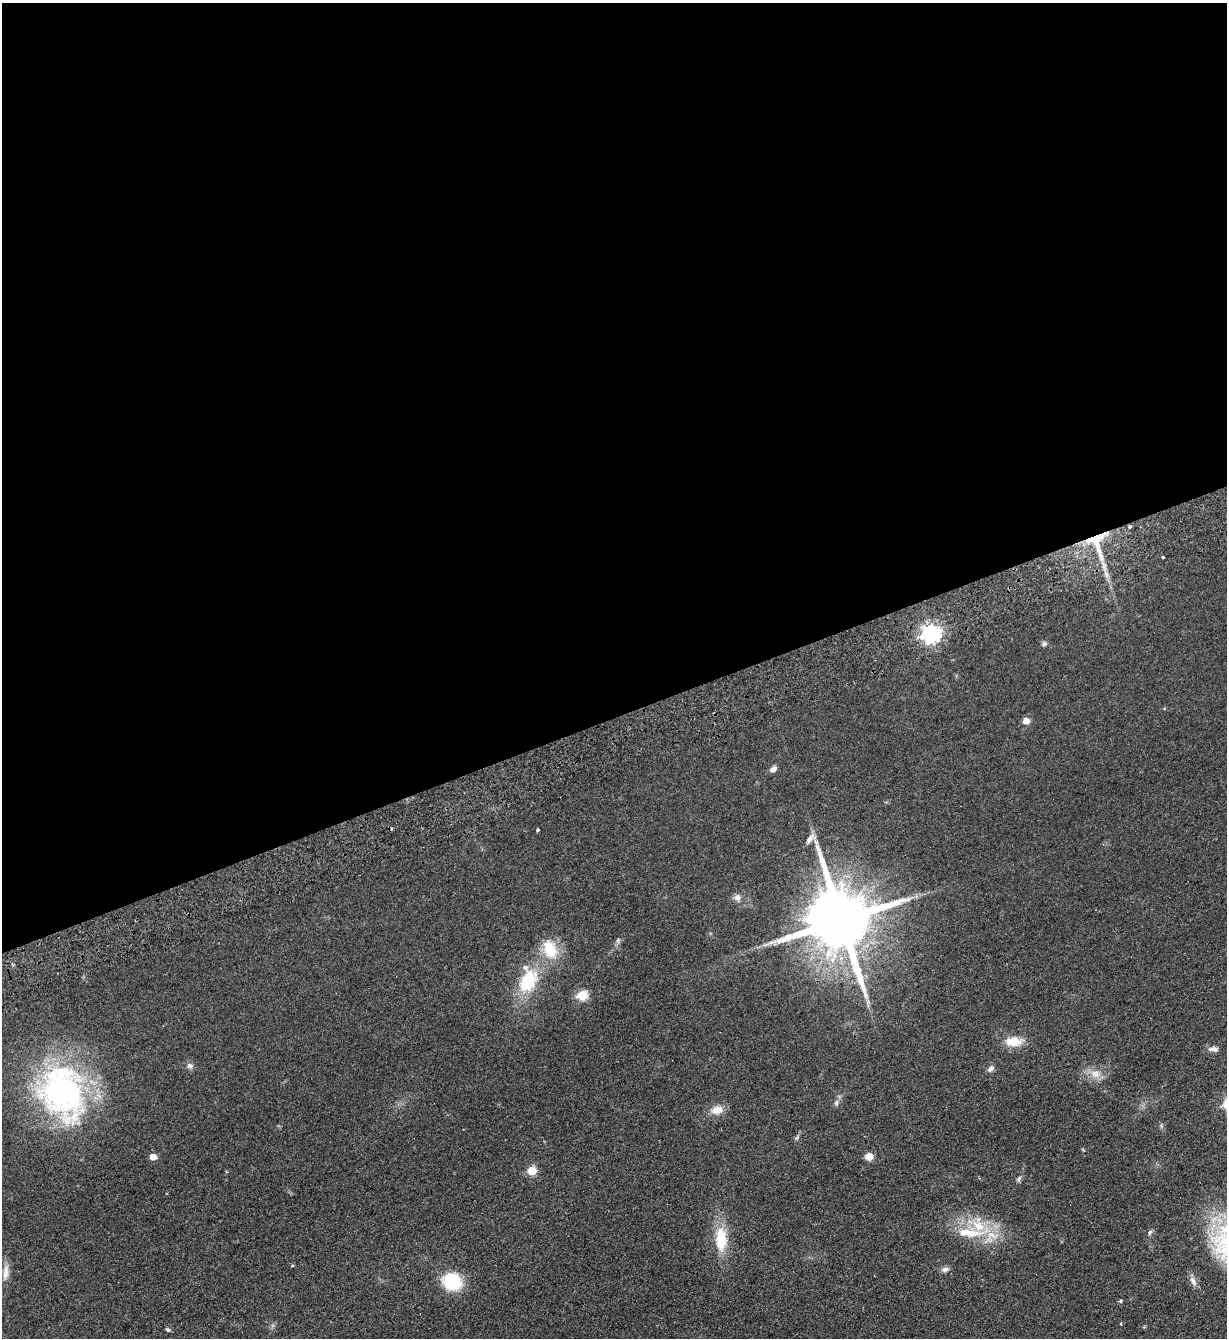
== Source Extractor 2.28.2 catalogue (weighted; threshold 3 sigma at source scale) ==
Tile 2 of 4 x 4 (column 2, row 1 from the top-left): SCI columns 1522-2746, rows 4062-5397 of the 5367 x 5452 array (HDU 1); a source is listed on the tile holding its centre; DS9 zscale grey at full resolution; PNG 1229 x 1340 px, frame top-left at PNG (2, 3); no overlay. Shown black and unused: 54% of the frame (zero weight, under 2 of 3 exposures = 3% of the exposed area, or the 3 px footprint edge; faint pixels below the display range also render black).
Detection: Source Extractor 2.28.2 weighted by HDU 2 'WHT'; one run over the whole footprint, this tile lists its part. Background 0.0637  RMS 0.0093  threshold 0.0417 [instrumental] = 3 sigma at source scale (4.5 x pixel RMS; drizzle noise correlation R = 1.50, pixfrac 1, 0.05/0.05 arcsec/px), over >= 5 px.
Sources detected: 42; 1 cosmic-ray / hot-pixel residue — not listed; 3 inside a brighter listed object's ellipse — not listed separately; the other 38 listed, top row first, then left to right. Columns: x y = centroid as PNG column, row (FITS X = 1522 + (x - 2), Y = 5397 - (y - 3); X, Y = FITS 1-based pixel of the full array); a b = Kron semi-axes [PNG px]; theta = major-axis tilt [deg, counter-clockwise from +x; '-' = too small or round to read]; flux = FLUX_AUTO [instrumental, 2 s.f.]
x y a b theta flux
1129 527 3 3 - 1.5
1096 539 29 19 26 35
1163 557 3 2 - 0.96
930 634 7 6 - 390
1044 644 7 6 - 2.1
1026 721 5 5 - 9.8
773 769 10 6 26 3.4
537 829 3 3 - 3.1
809 839 17 7 56 5.1
737 897 9 8 - 3.8
841 921 19 16 -71 9600
618 940 7 4 72 1.6
550 949 23 15 -67 26
528 981 29 19 60 43
582 995 6 5 - 50
868 1002 7 4 71 1.9
1013 1041 16 10 0 16
1215 1049 11 7 -23 3.5
190 1066 8 7 - 2.8
990 1069 10 6 39 2.9
1095 1074 14 10 -17 9
62 1092 66 50 -75 220
836 1103 7 5 74 2.2
717 1110 16 10 12 9.5
153 1157 5 4 - 13
869 1157 5 5 - 23
532 1171 5 5 - 31
1019 1179 7 4 71 1.6
1150 1232 7 4 59 1.5
970 1233 46 11 -2 32
721 1239 34 15 -89 27
292 1266 5 3 - 0.84
945 1269 10 7 7 3.2
6 1272 23 7 86 7.4
452 1281 20 17 -22 39
1193 1281 13 6 -66 4.2
1121 1301 4 4 - 1.4
168 1329 6 4 -34 1.3
Overlapping masked pixels (flux is a lower limit): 2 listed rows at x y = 1096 539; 841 921